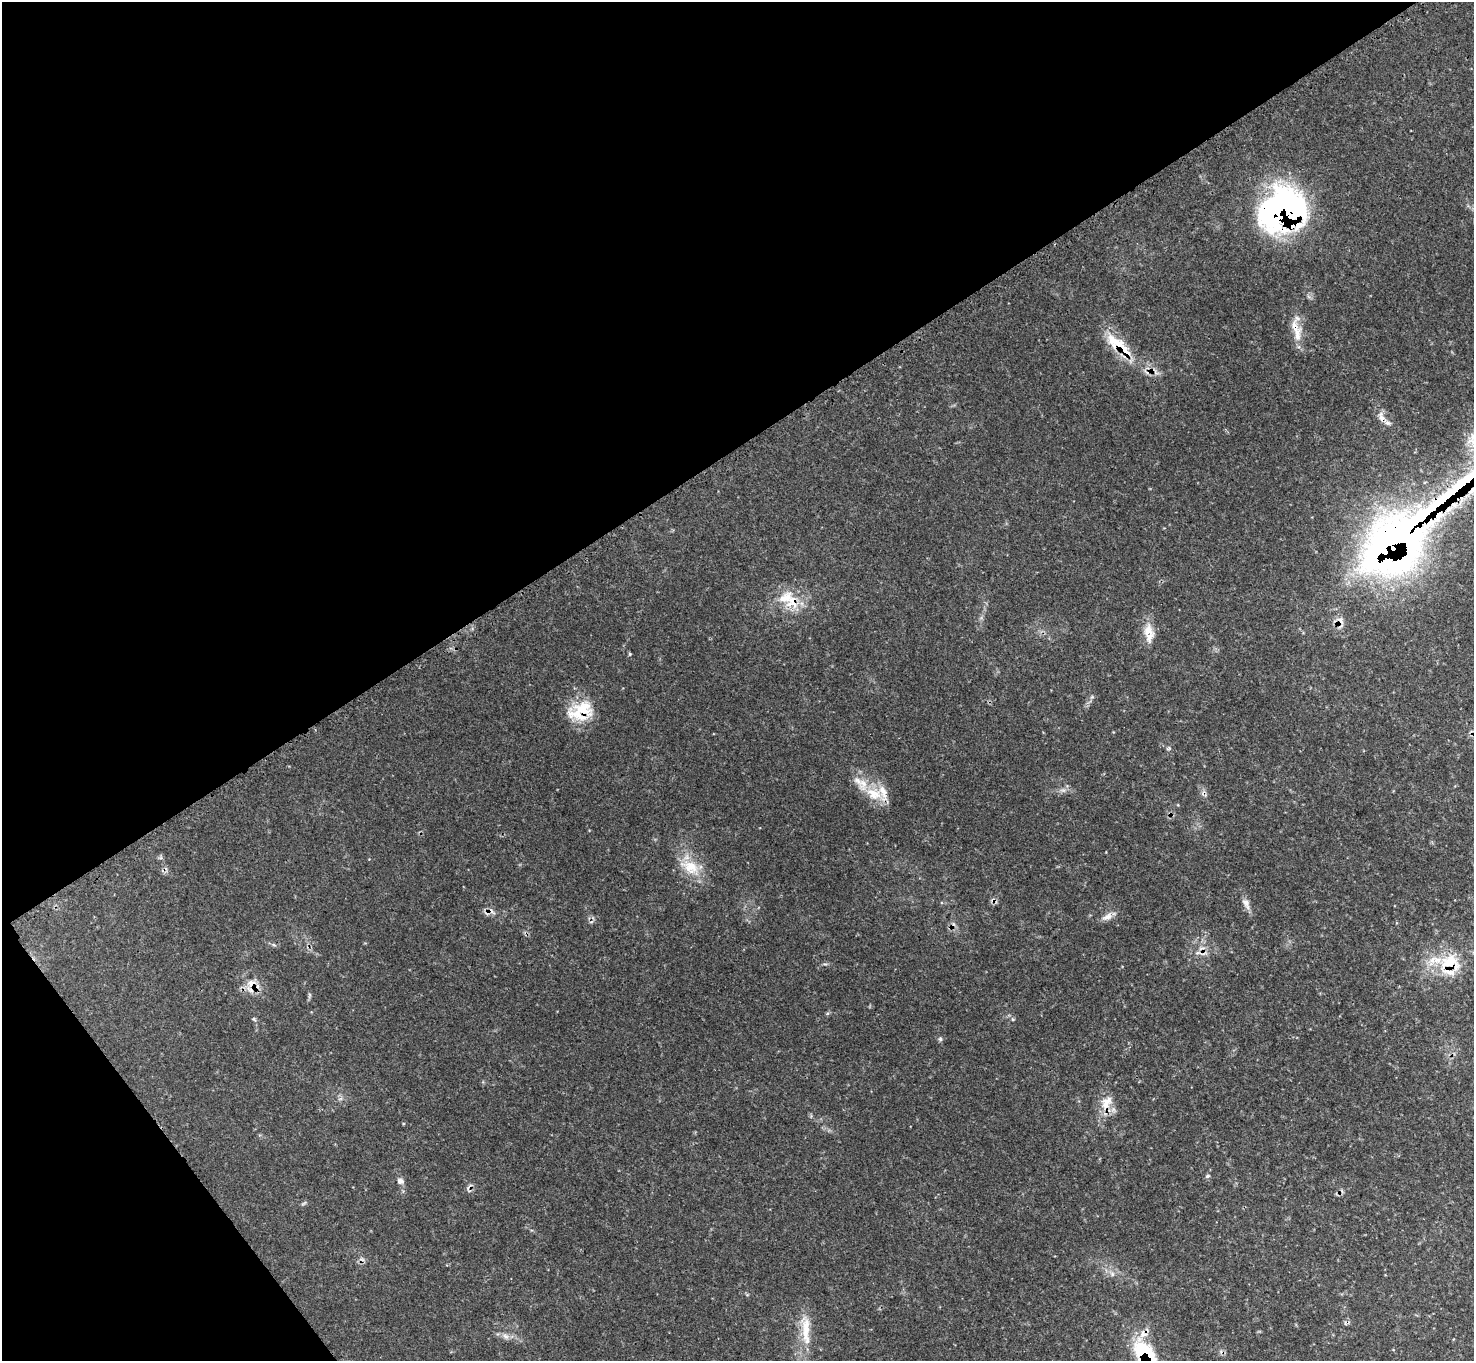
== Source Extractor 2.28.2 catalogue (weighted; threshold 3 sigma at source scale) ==
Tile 5 of 4 x 4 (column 1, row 2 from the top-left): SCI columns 8-1479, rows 3028-4386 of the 5906 x 5906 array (HDU 1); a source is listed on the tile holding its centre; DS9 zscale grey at full resolution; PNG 1476 x 1363 px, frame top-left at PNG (2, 2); no overlay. Shown black and unused: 37% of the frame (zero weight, under 3 of 4 exposures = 1% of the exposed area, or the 3 px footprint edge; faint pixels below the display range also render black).
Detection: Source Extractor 2.28.2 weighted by HDU 2 'WHT'; one run over the whole footprint, this tile lists its part. Background 0.121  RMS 0.0045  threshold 0.0201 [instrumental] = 3 sigma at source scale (4.5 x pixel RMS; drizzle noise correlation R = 1.50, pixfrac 1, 0.05/0.05 arcsec/px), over >= 5 px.
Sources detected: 47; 3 cosmic-ray / hot-pixel residue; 1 long thin detection or spike segment (spike, bleed or trail) — not listed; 11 inside a brighter listed object's ellipse — not listed separately; the other 32 listed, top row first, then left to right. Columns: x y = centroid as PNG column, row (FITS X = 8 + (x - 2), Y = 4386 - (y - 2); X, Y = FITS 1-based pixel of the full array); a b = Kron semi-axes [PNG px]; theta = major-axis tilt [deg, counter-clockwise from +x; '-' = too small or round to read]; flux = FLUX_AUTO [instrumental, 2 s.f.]
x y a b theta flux
1283 210 46 40 28 140
1295 327 27 11 -61 7
1118 344 49 15 -39 18
1381 417 14 8 -74 3.2
1473 443 25 18 -46 11
1394 540 132 64 38 290
793 602 25 19 -66 12
1148 631 19 15 80 6.1
630 654 5 4 - 0.5
581 711 33 23 16 17
1169 748 6 4 57 0.68
874 794 26 15 -21 10
690 867 28 17 -28 12
993 900 6 5 - 1.2
1246 903 17 8 -59 2.9
1107 917 14 8 23 3
274 945 6 4 -18 0.72
1198 953 11 5 1 2
1450 962 34 25 -11 20
251 983 14 10 -1 4.9
1013 1019 5 3 - 0.47
940 1039 6 5 - 0.81
1106 1103 22 14 59 7.5
1208 1176 6 5 - 0.86
400 1181 10 7 -28 1.7
467 1188 6 4 68 0.87
304 1203 10 3 30 0.66
1112 1274 7 4 90 0.95
806 1330 49 11 -87 12
1143 1334 13 9 -8 4
505 1336 10 6 -27 1.9
1144 1351 24 15 -20 24
Overlapping masked pixels (flux is a lower limit): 14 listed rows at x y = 1283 210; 1295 327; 1118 344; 1381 417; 1394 540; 793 602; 581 711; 993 900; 1198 953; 1450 962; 251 983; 1106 1103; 1143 1334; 1144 1351
Isophote crosses this tile's border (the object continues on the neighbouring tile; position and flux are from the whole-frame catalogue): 2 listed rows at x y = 1473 443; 1394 540
Unlisted compact peaks at least as high as the median listed source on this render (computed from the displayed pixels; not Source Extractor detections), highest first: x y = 254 1019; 1092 697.